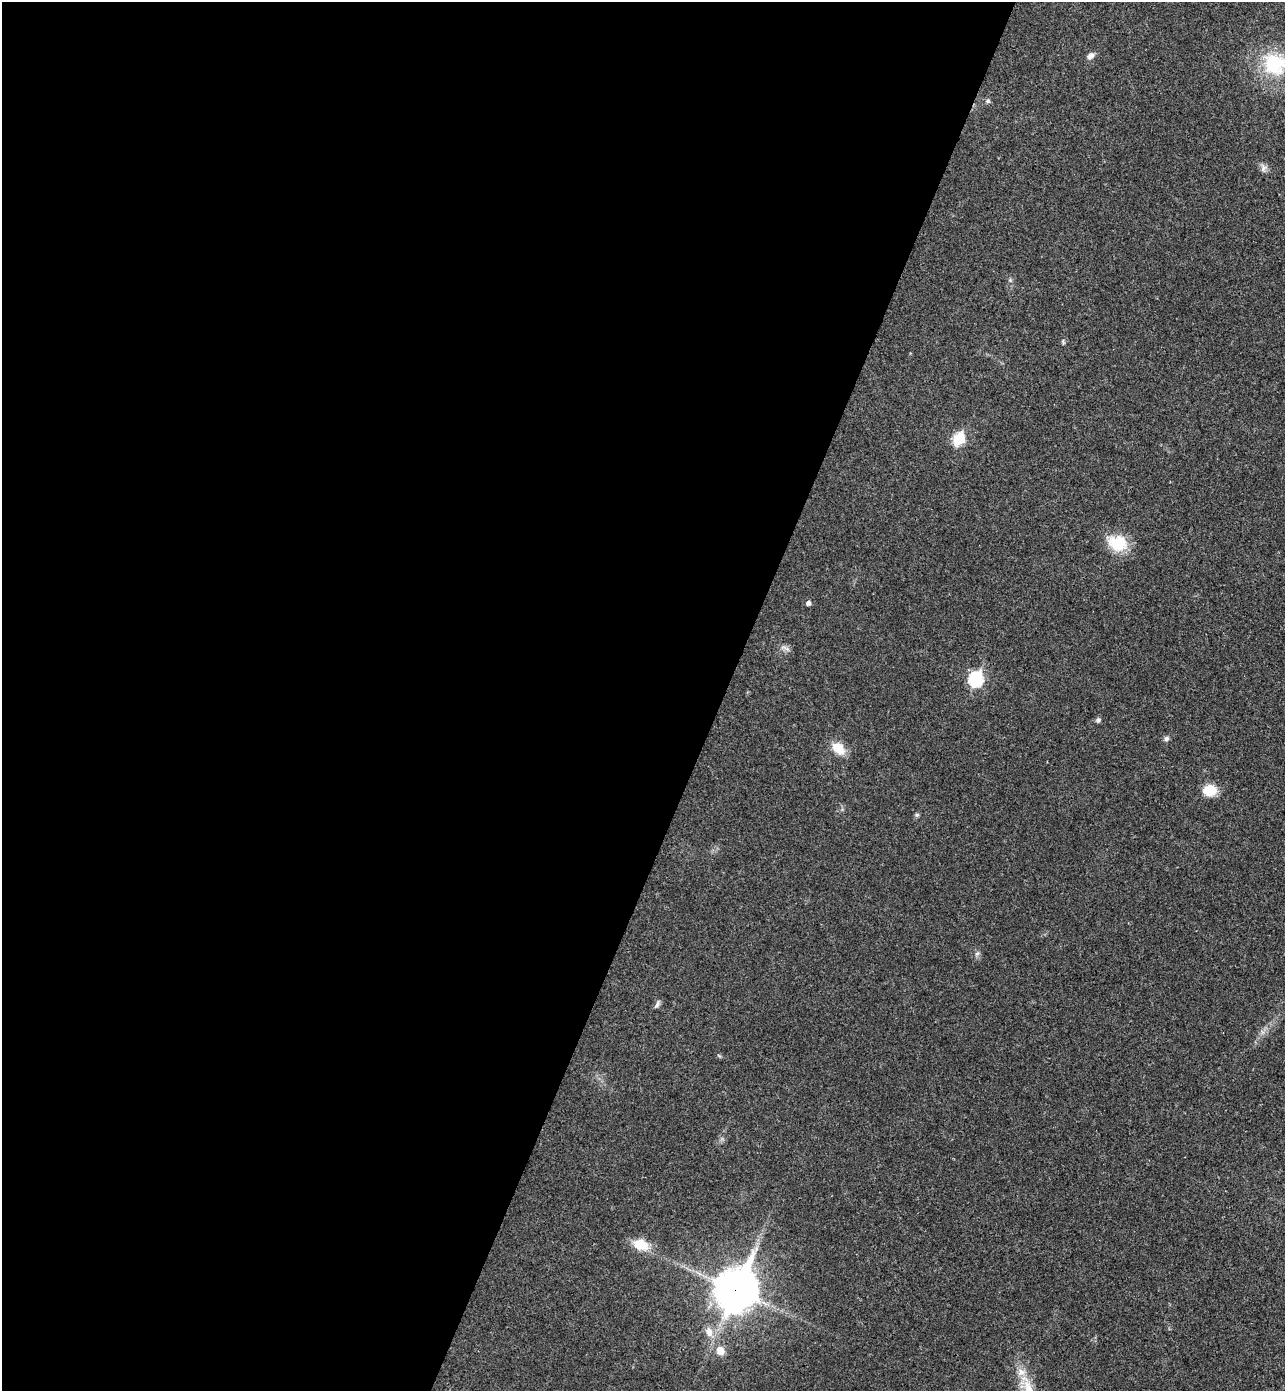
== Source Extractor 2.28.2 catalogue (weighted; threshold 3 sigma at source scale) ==
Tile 5 of 4 x 4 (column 1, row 2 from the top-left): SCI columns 194-1476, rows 2808-4196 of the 5652 x 5613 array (HDU 1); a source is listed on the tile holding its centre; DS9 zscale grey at full resolution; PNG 1287 x 1393 px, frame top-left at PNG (2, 2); no overlay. Shown black and unused: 56% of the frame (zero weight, under 3 of 4 exposures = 6% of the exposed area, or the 3 px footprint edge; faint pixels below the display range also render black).
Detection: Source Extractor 2.28.2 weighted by HDU 2 'WHT'; one run over the whole footprint, this tile lists its part. Background 0.0786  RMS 0.0047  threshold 0.0214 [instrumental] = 3 sigma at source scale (4.5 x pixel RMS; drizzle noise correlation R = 1.50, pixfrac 1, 0.05/0.05 arcsec/px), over >= 5 px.
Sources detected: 23; all 23 listed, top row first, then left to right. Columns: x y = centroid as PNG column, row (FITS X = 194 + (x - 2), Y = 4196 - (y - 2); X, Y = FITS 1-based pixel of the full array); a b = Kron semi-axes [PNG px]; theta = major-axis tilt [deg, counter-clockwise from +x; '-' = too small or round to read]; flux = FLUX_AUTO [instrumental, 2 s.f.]
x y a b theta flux
1090 56 10 7 46 2.3
1275 64 33 30 -3 29
988 101 6 5 - 0.92
1263 168 11 8 -85 2
1010 280 5 5 - 0.66
1063 342 6 5 - 0.73
959 439 7 6 - 33
1118 543 25 20 -16 15
808 603 5 5 - 1.5
786 648 14 4 -26 1.4
975 679 8 7 - 62
1098 720 7 6 - 1.1
1166 738 7 6 - 1.3
838 748 16 11 -45 9.1
1210 790 15 13 -2 8.6
917 815 6 5 - 0.87
977 954 7 5 52 1.1
657 1004 11 5 64 1.3
640 1244 15 10 -18 12
736 1290 17 13 64 1100
709 1332 13 9 -75 4.4
720 1351 10 9 - 5.1
1028 1387 37 12 -72 13
Overlapping masked pixels (flux is a lower limit): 1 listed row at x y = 736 1290
Isophote crosses this tile's border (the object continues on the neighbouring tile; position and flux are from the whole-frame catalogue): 2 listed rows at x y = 1275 64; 1028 1387